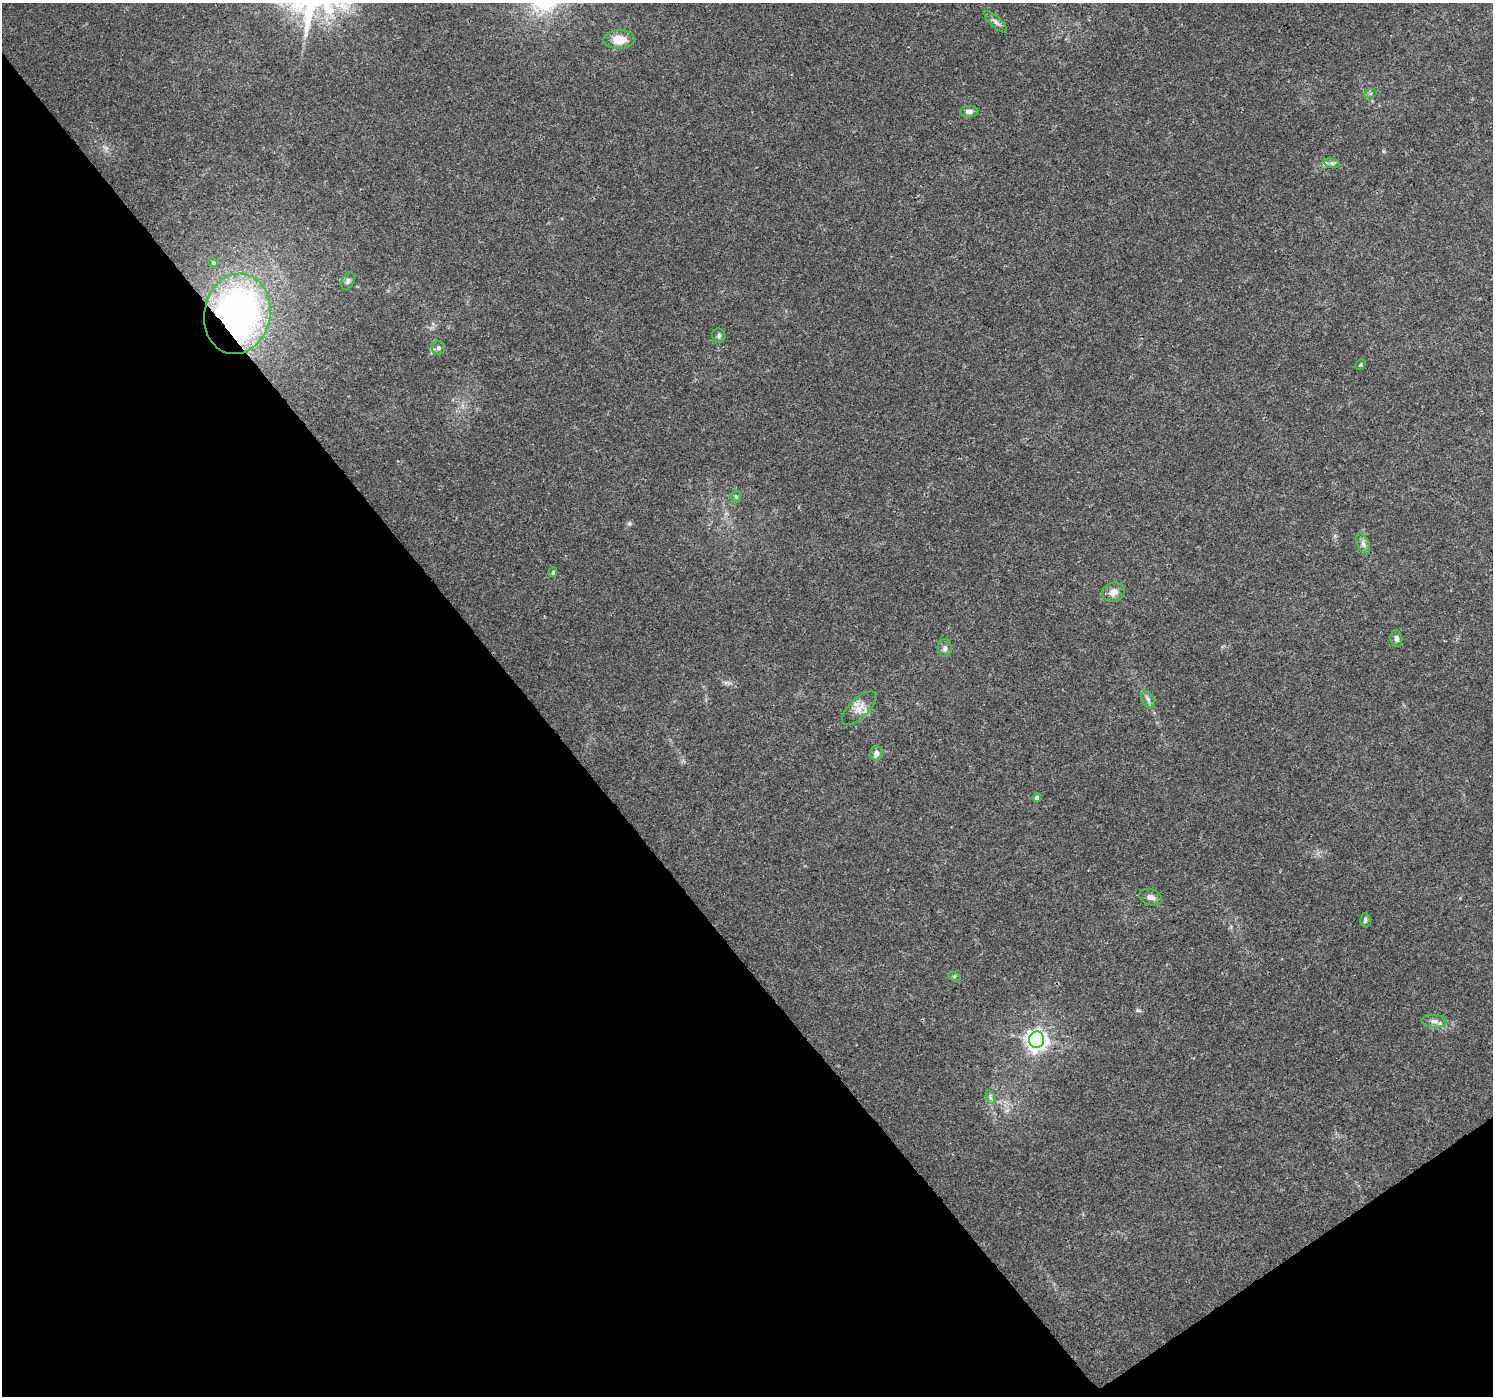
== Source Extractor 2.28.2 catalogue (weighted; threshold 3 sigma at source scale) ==
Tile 14 of 4 x 4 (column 2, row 4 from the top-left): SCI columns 1497-2987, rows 197-1590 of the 5969 x 5907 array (HDU 1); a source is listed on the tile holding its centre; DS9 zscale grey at full resolution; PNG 1495 x 1398 px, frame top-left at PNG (2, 3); each listed source drawn as its Kron ellipse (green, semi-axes under 4 px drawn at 4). Shown black and unused: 38% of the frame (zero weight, under 3 of 4 exposures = <1% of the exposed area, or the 3 px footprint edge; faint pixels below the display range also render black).
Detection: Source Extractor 2.28.2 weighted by HDU 2 'WHT'; one run over the whole footprint, this tile lists its part. Background 0.0342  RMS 0.0035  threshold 0.0158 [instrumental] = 3 sigma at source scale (4.5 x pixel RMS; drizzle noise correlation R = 1.50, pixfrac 1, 0.0396/0.0396 arcsec/px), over >= 5 px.
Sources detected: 30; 3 inside a brighter listed object's ellipse — not listed separately; the other 27 listed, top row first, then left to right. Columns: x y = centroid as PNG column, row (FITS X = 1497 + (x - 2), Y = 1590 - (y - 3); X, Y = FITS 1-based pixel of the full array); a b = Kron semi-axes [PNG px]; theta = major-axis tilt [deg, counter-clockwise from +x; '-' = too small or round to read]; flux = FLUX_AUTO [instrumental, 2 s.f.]
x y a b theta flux
996 22 14 5 -43 1.3
619 40 15 9 1 5.7
1370 94 6 4 19 0.57
969 111 9 5 1 1.3
1332 163 8 4 -14 0.95
213 263 5 4 - 0.64
348 281 9 6 63 1
237 314 40 33 79 120
719 336 7 6 - 0.81
439 348 6 6 - 1
1360 364 6 3 45 0.36
736 497 6 5 - 0.53
1363 544 11 6 -65 1.4
553 572 5 4 - 0.58
1113 592 11 9 12 2.7
1396 639 8 6 -83 1.1
945 648 9 7 89 1.3
1148 699 9 6 -63 1.1
859 708 22 9 44 3.4
876 753 7 5 69 2.3
1037 798 4 4 - 1.5
1151 897 12 8 -17 1.6
1365 920 7 5 -88 0.77
954 976 6 4 -19 0.47
1434 1021 12 6 -4 1.6
1036 1040 8 7 - 220
990 1097 7 4 -72 0.76
Overlapping masked pixels (flux is a lower limit): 1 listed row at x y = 237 314